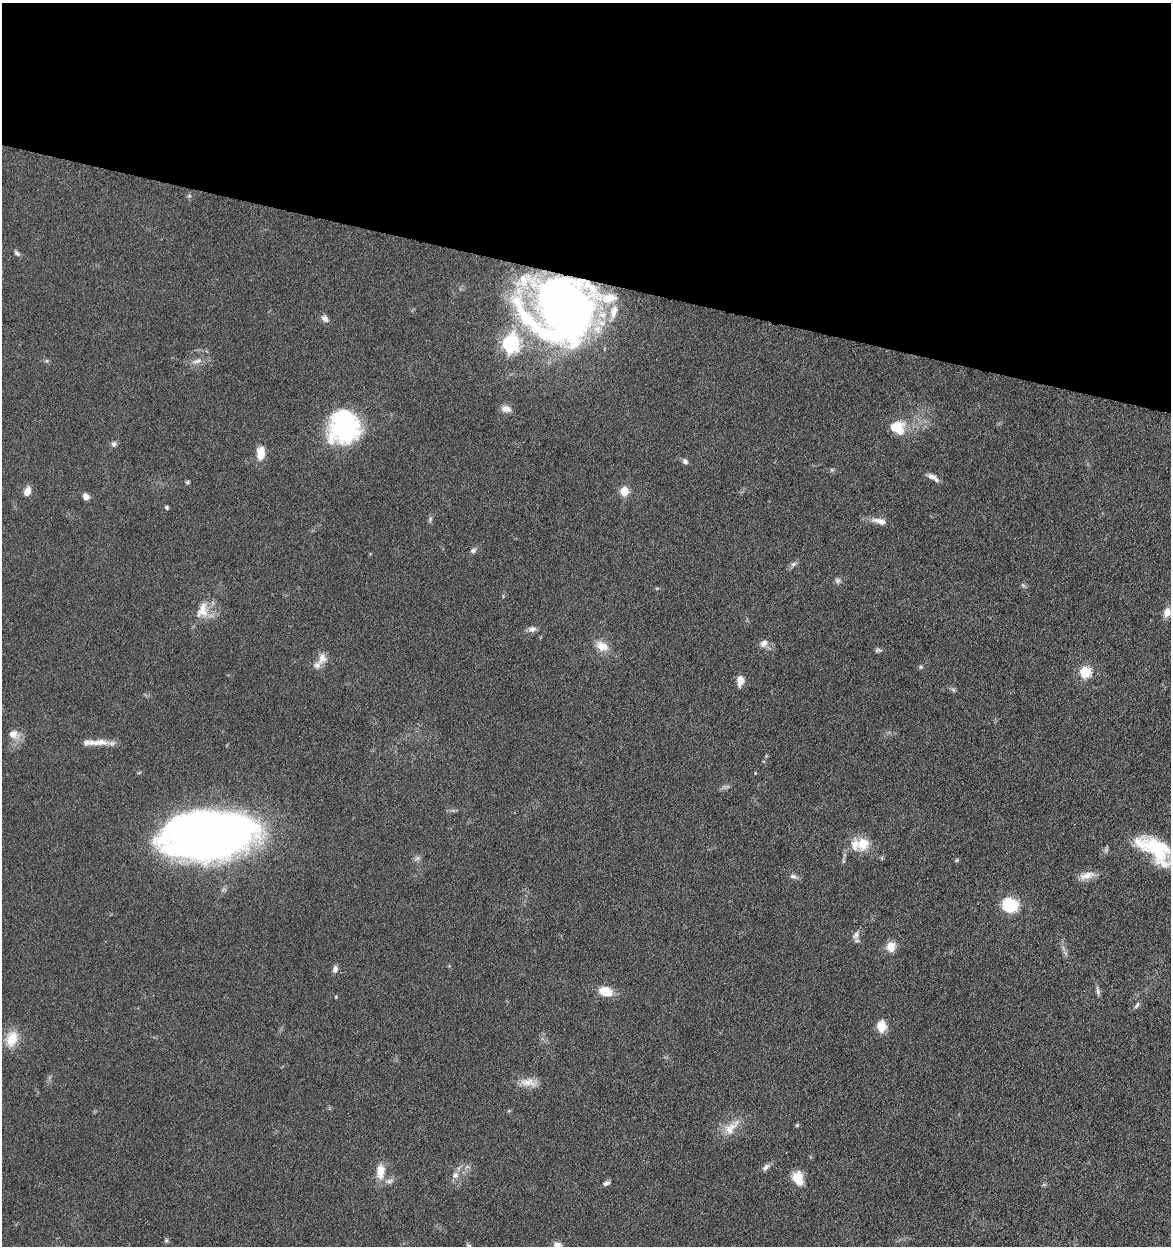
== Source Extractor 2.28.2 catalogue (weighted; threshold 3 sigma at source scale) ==
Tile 2 of 4 x 4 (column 2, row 1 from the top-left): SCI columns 1411-2579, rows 3735-4978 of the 5040 x 4982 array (HDU 1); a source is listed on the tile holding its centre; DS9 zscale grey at full resolution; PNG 1173 x 1248 px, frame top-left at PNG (2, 3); no overlay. Shown black and unused: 22% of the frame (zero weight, under 4 of 8 exposures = <1% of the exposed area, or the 3 px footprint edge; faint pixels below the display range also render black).
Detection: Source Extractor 2.28.2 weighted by HDU 2 'WHT'; one run over the whole footprint, this tile lists its part. Background 0.042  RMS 0.0046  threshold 0.0189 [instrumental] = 3 sigma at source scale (4.09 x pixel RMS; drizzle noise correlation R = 1.36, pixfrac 0.8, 0.05/0.05 arcsec/px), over >= 5 px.
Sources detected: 78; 2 too faint to see at this stretch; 1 inside a brighter object's white glare — not listed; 6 inside a brighter listed object's ellipse — not listed separately; the other 69 listed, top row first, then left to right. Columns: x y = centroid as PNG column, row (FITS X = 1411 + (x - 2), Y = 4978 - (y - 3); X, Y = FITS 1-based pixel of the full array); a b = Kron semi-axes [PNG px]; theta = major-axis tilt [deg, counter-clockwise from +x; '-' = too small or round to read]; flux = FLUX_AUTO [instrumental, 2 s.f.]
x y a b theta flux
189 196 6 4 44 0.6
17 253 9 5 -43 1
564 306 55 46 -71 300
614 311 19 9 71 5.1
325 318 10 7 -58 2.1
511 343 8 7 - 140
47 361 6 4 -73 0.59
197 361 13 6 26 2.2
506 409 12 8 -9 2.7
344 426 35 30 75 53
897 427 19 16 -26 9.7
114 444 7 6 - 1.3
260 453 16 9 84 5.7
685 461 8 6 -44 1.3
832 470 6 5 - 0.64
932 477 14 7 -24 2.5
187 482 4 4 - 0.82
27 491 10 6 70 3.6
624 491 5 5 - 16
86 497 7 6 - 2.3
166 507 5 4 - 0.71
430 519 9 3 77 0.81
879 521 21 7 -13 3.4
473 550 8 7 - 1.2
793 564 9 5 27 1.2
838 580 8 7 - 1.2
657 588 6 4 19 0.43
202 610 24 16 67 7.7
1167 612 11 8 75 3.2
532 629 10 7 -2 1.8
764 643 12 8 49 2.3
602 646 18 12 -29 5.1
878 650 9 5 2 0.91
322 658 18 11 69 3.8
921 667 5 5 - 0.58
1085 672 6 5 - 34
740 680 11 7 89 3.6
953 690 7 5 -46 0.78
13 734 13 10 -15 4
97 742 34 7 1 5.6
211 835 73 36 4 420
863 844 16 14 69 7.7
1155 849 51 20 -40 28
1106 850 7 4 -71 0.81
957 860 6 4 37 0.52
1087 875 21 9 16 4
793 876 10 6 -10 1.4
1009 905 12 10 -19 21
856 935 12 8 61 2.1
891 947 11 10 - 4.8
335 969 9 6 73 1.6
605 991 13 9 -15 8.4
1098 991 13 5 -80 1.4
336 997 5 3 - 0.36
1137 1005 10 4 55 0.97
881 1026 15 11 89 5.1
12 1039 19 14 72 8.5
528 1082 22 11 -1 4.9
797 1125 5 5 - 0.55
731 1128 28 10 44 6.4
467 1167 7 4 18 0.84
766 1167 12 6 38 1.6
381 1171 21 11 85 5.9
455 1175 10 8 58 2.2
798 1179 14 10 -73 8.4
606 1183 9 5 18 1.3
166 1241 6 4 43 0.66
557 1245 11 8 -20 2.2
469 1246 7 4 -35 0.67
Overlapping masked pixels (flux is a lower limit): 1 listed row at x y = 564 306
Isophote crosses this tile's border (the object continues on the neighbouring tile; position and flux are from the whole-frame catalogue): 3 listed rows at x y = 1155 849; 557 1245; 469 1246